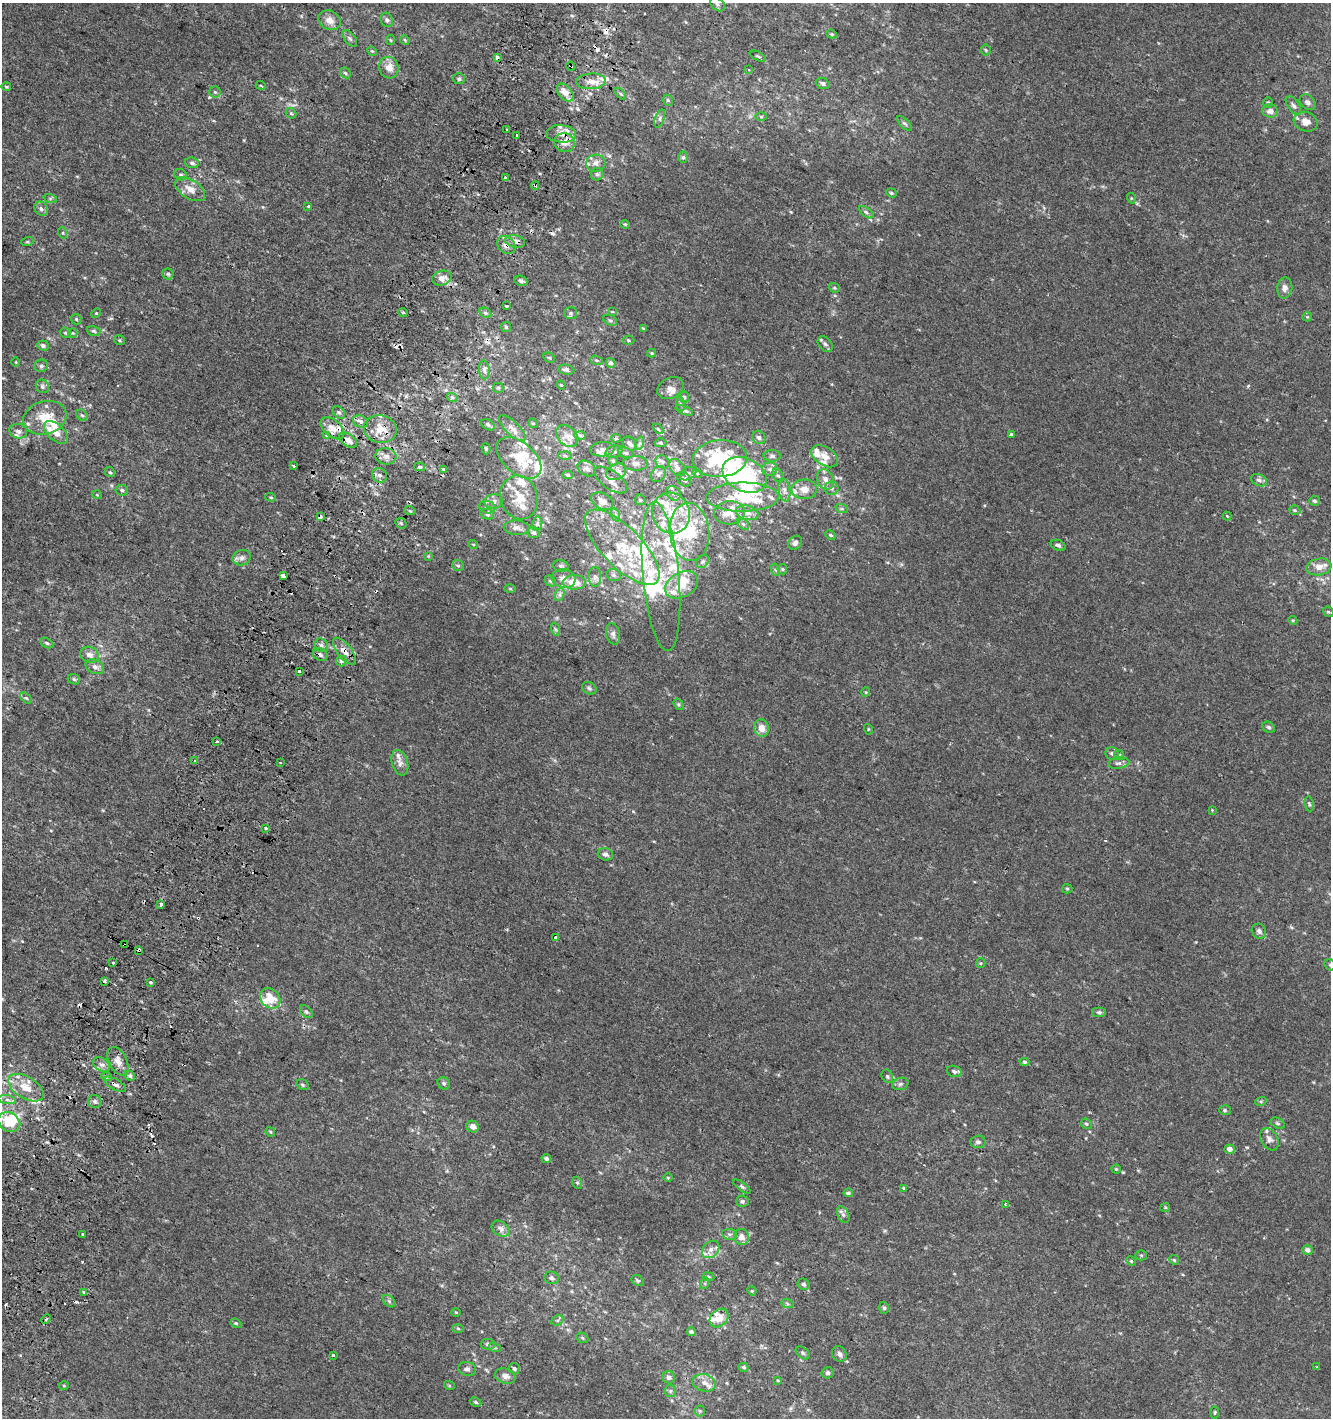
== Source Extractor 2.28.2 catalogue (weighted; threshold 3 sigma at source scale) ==
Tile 7 of 4 x 4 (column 3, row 2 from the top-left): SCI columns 2965-4293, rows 2854-4269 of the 5865 x 5714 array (HDU 1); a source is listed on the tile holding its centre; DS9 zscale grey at full resolution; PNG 1333 x 1420 px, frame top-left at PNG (2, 3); each listed source drawn as its Kron ellipse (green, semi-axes under 4 px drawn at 4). Shown black and unused: <1% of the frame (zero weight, under 2 of 3 exposures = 2% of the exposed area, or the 3 px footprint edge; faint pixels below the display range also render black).
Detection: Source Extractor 2.28.2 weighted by HDU 2 'WHT'; one run over the whole footprint, this tile lists its part. Background 3.61e-04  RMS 0.0028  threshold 0.0125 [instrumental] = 3 sigma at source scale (4.5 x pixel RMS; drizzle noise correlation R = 1.50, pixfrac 1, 0.0396/0.0396 arcsec/px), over >= 5 px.
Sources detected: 419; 6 inside a brighter object's white glare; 23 cosmic-ray / hot-pixel residue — neither listed nor drawn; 61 inside a brighter listed object's ellipse — not listed separately; the other 329 listed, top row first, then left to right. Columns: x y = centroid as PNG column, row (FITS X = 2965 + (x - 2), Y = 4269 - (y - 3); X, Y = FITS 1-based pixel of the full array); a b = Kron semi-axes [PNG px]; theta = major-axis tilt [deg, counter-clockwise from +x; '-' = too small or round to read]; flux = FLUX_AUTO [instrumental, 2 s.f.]
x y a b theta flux
718 4 8 6 -41 0.74
329 20 12 9 -29 2.1
387 20 7 6 - 0.76
832 34 5 4 - 0.36
350 38 9 5 -52 0.66
390 40 5 3 - 0.25
405 40 5 4 - 0.34
986 50 5 5 - 0.36
372 51 5 4 - 0.31
758 56 9 3 -25 0.36
497 58 4 3 - 1.4
571 66 4 3 - 0.4
389 68 11 9 -66 2.6
749 70 3 3 - 0.26
345 73 6 4 -45 0.44
459 79 6 5 - 0.59
591 81 15 8 4 2.5
823 84 7 5 -21 0.92
261 86 5 3 - 0.21
6 87 5 3 - 0.3
215 92 5 5 - 0.47
565 93 10 6 -50 2.4
620 94 7 4 -45 0.38
668 100 6 5 - 0.36
1268 102 5 5 - 0.4
1308 102 9 6 -41 0.98
1293 106 11 5 -54 0.9
1270 111 8 6 -1 1.4
291 113 6 4 -43 0.44
761 117 6 4 0 0.33
660 118 9 4 70 0.68
1306 122 12 9 -19 2.5
904 123 10 4 -44 0.6
507 129 3 2 - 0.28
561 134 15 8 -3 2.8
517 136 3 2 - 0.34
565 143 10 9 - 2.3
683 157 6 5 - 0.51
192 163 7 5 -12 0.64
596 163 9 8 - 1.4
597 174 6 6 - 0.67
181 175 7 5 -29 0.52
505 178 3 3 - 3.3
535 185 4 3 - 1.1
190 189 17 9 -33 2.7
891 193 5 4 - 0.4
50 198 7 4 -19 0.46
1131 198 5 3 - 0.24
308 206 4 3 - 0.53
41 209 7 6 - 0.93
866 212 8 4 -36 0.65
625 224 4 4 - 0.27
63 233 6 4 -71 0.37
515 241 10 6 -12 1.5
27 242 6 4 18 0.35
506 245 10 8 -42 1.9
168 274 5 5 - 0.45
442 278 10 7 16 2.1
521 281 7 5 -21 0.66
834 288 6 4 -20 0.4
1285 288 10 7 81 1.6
506 305 3 3 - 0.77
403 312 5 3 - 0.31
612 312 4 2 - 0.19
96 313 5 4 - 0.3
485 313 6 4 -28 0.52
571 313 6 5 - 0.58
1307 317 5 4 - 0.32
76 319 5 5 - 0.38
610 320 7 5 -28 0.54
506 327 5 5 - 0.44
643 328 4 3 - 0.21
94 331 7 5 -17 0.51
65 333 6 5 - 0.39
73 333 5 4 - 0.28
119 340 6 4 -36 0.34
628 340 6 4 -3 0.37
825 344 9 6 -50 0.88
43 345 6 5 - 0.74
652 353 4 4 - 0.32
549 358 6 4 -30 0.34
597 360 6 4 -19 0.43
16 362 5 3 - 0.21
611 363 5 4 - 0.87
41 366 7 6 - 0.77
484 370 9 5 -86 0.97
566 370 8 5 -9 0.81
561 385 4 3 - 0.26
42 386 7 6 - 0.7
498 388 5 5 - 0.38
670 388 14 10 29 1.5
452 397 6 3 -19 0.45
684 397 5 4 - 0.52
680 404 8 4 -81 0.54
684 410 9 4 -21 0.59
339 412 7 5 -46 0.74
82 415 6 5 - 0.46
45 418 22 16 16 6.4
360 421 8 6 -25 1.2
533 423 5 4 - 0.33
488 425 7 5 -34 0.7
332 428 14 8 -40 3.1
512 428 17 7 -44 1.9
380 429 16 14 -11 4.9
658 429 6 3 -44 0.36
18 431 9 7 -15 1.1
56 432 14 8 -43 2.8
580 435 6 4 -3 0.39
1011 435 3 3 - 6
327 436 3 3 - 4.1
567 436 13 9 -45 2.1
759 437 7 6 - 0.77
616 438 5 4 - 0.36
348 440 10 5 -35 2.1
640 443 7 4 72 0.52
661 443 6 4 -1 0.4
629 444 8 6 -45 0.89
486 449 6 4 -74 0.43
602 449 12 7 5 1.3
614 452 8 6 17 0.81
626 453 8 5 -17 0.54
386 456 10 8 -5 1.7
565 456 6 4 -3 0.43
772 456 8 6 0 0.71
825 456 15 9 -32 2.7
519 458 26 15 -40 6.7
720 459 27 18 4 19
613 461 5 4 - 0.35
662 462 7 6 - 0.71
635 463 12 7 -1 1.4
293 466 4 2 - 0.49
420 467 5 4 - 0.44
677 467 9 6 -48 1.1
586 468 9 7 -33 1
444 469 3 3 - 5.2
770 469 8 7 - 0.97
110 472 5 4 - 0.44
616 472 10 7 28 1.3
697 473 5 4 - 0.31
658 474 8 6 55 0.89
688 474 9 6 28 0.69
379 475 7 6 - 1.1
568 475 5 4 - 0.41
745 475 23 16 -26 22
778 475 7 5 -60 0.56
684 479 8 6 -50 0.71
825 479 11 8 -67 1.7
611 480 19 9 -35 2.2
1259 480 8 5 -23 0.85
831 488 7 6 - 0.72
804 489 13 10 -2 2.6
122 490 6 5 - 0.53
784 490 12 6 -79 1.2
674 493 8 6 -44 0.87
97 495 5 3 - 0.24
271 497 5 4 - 0.32
519 497 22 18 -73 5.3
743 497 36 14 1 18
640 500 6 5 - 0.42
494 501 9 7 6 1.3
602 501 12 8 -29 2.1
1314 501 5 5 - 0.54
487 507 8 6 -14 0.85
842 509 6 4 -18 0.44
1295 510 6 4 -20 0.36
410 511 5 3 - 0.37
671 513 21 18 -66 7.7
729 513 15 11 6 3.9
747 513 11 7 -15 1.6
487 514 7 5 -13 0.63
616 515 7 4 -71 0.55
320 516 4 3 - 140
1227 516 4 4 - 0.27
401 523 6 5 - 0.41
537 524 7 5 78 0.55
743 524 7 4 -45 0.56
516 528 12 7 -2 1.2
534 532 5 5 - 0.56
689 532 29 19 -85 15
831 535 6 4 -27 0.42
795 543 8 6 48 0.98
473 544 5 3 - 0.23
1058 545 7 5 -25 0.7
622 547 49 20 -45 14
428 556 4 4 - 0.24
242 558 9 7 17 1.2
702 561 7 5 54 0.6
458 565 6 5 - 0.51
561 566 8 6 -14 0.62
1319 567 12 8 10 2.3
782 569 5 5 - 0.34
776 570 6 4 -71 0.37
614 575 7 5 -17 0.69
283 576 4 3 - 3.2
661 576 75 18 -85 17
595 577 10 6 -88 0.97
564 579 12 9 -9 1.8
550 581 6 5 - 0.42
574 582 11 7 0 4.3
682 585 17 12 28 4.9
510 589 6 4 -1 0.33
560 594 7 4 72 0.59
1328 612 6 4 -41 0.36
1293 620 4 4 - 0.32
555 629 7 4 -71 0.45
613 634 11 7 -77 1.1
47 643 7 4 -28 0.55
321 645 7 6 - 0.81
344 651 16 7 -52 2.2
90 655 9 7 -27 1.7
320 655 7 6 - 0.76
341 661 5 5 - 0.57
95 667 10 7 -25 1.2
299 671 3 3 - 1.5
74 679 6 5 - 0.52
589 688 7 6 - 0.62
866 692 5 3 - 0.25
26 698 7 4 -43 0.45
679 704 6 4 -55 0.4
1268 727 7 5 -32 0.54
761 728 9 7 -75 2.6
868 729 5 3 - 0.25
216 741 3 3 - 2.8
1112 753 6 6 - 0.71
1119 755 5 5 - 0.4
195 761 3 3 - 1.9
280 762 3 3 - 0.65
400 763 13 8 -72 1.5
1119 763 11 5 8 0.9
1309 804 7 4 -80 0.45
1212 810 3 3 - 0.25
266 828 3 3 - 2.6
605 854 8 6 -17 0.98
1067 889 5 4 - 0.34
161 904 3 3 - 2.9
1259 931 8 7 - 0.96
555 937 4 3 - 3.4
125 945 4 3 - 1.7
139 950 3 3 - 4.1
113 963 3 3 - 2.1
981 963 5 4 - 0.32
1330 965 6 5 - 0.5
105 981 3 3 - 1.9
150 982 3 3 - 0.88
270 998 11 9 -46 5.3
306 1012 7 5 -45 0.61
1099 1012 7 5 0 0.51
118 1061 15 9 -63 2.4
1024 1062 5 4 - 0.5
102 1065 9 6 -34 1.2
954 1071 8 5 -18 0.82
130 1076 6 4 -46 0.54
887 1076 7 5 -60 0.48
107 1077 5 3 - 0.39
444 1083 7 5 -45 0.56
115 1084 12 5 -29 1.3
900 1084 8 6 16 0.74
303 1085 6 5 - 0.49
26 1088 20 11 -31 4.8
7 1100 9 4 -9 0.76
95 1101 6 6 - 0.77
1261 1101 6 4 19 0.35
1225 1110 6 5 - 0.47
9 1122 11 9 -33 6.9
1278 1123 7 5 -27 0.55
1086 1124 6 4 -43 0.41
473 1127 6 5 - 1.6
270 1132 5 4 - 0.35
1269 1139 12 8 -59 1.5
978 1142 7 6 - 0.72
1230 1149 5 4 - 1.5
546 1159 5 4 - 0.83
1116 1169 4 4 - 0.32
668 1178 5 3 - 0.26
577 1183 6 5 - 0.41
742 1187 10 4 -37 0.51
904 1188 4 3 - 0.28
848 1193 4 4 - 0.64
742 1201 6 5 - 0.66
1005 1204 3 3 - 0.32
1165 1207 5 4 - 0.35
843 1215 8 5 -62 0.85
501 1229 10 7 -33 1.2
82 1234 3 2 - 0.5
729 1234 7 5 -11 0.67
742 1237 8 7 - 1.9
711 1249 10 7 45 1.3
1307 1250 5 4 - 1.2
1141 1255 5 5 - 0.38
1174 1260 5 4 - 0.36
1131 1261 5 4 - 0.31
708 1277 6 3 -9 0.3
552 1278 7 6 - 0.79
637 1281 6 5 - 0.5
705 1283 6 4 73 0.43
804 1284 6 5 - 0.62
752 1291 5 3 - 0.26
84 1293 3 3 - 1.6
389 1301 7 4 -45 0.57
787 1303 6 4 -21 0.4
884 1308 6 4 -73 0.47
456 1312 5 3 - 0.22
719 1318 10 8 43 3.4
46 1319 5 3 - 0.35
557 1320 6 5 - 0.54
236 1323 6 4 -22 0.45
458 1328 6 4 -2 0.36
691 1332 4 4 - 0.8
582 1338 6 5 - 0.42
488 1344 7 5 -2 0.65
495 1348 6 4 -17 0.4
802 1353 8 5 -42 0.49
839 1354 8 6 -57 0.89
333 1356 3 3 - 1.4
744 1367 5 4 - 0.44
1317 1367 3 2 - 0.26
467 1369 9 7 -10 0.97
514 1369 6 5 - 0.71
828 1373 6 5 - 0.66
505 1376 10 7 -19 1.5
669 1377 6 6 - 0.97
778 1380 4 3 - 0.25
704 1383 12 8 -13 2
449 1385 5 3 - 0.27
64 1386 5 3 - 0.25
670 1391 6 5 - 0.56
476 1402 6 4 -28 0.48
700 1411 5 5 - 0.39
1215 1412 6 4 83 0.37
Overlapping masked pixels (flux is a lower limit): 15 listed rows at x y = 497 58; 571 66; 561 134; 565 143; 535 185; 515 241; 506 245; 380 429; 327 436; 320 516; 344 651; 320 655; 125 945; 139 950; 115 1084
Isophote crosses this tile's border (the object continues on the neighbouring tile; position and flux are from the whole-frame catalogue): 1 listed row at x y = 1330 965
Unlisted compact peaks at least as high as the median listed source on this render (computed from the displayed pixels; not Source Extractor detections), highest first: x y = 578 109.